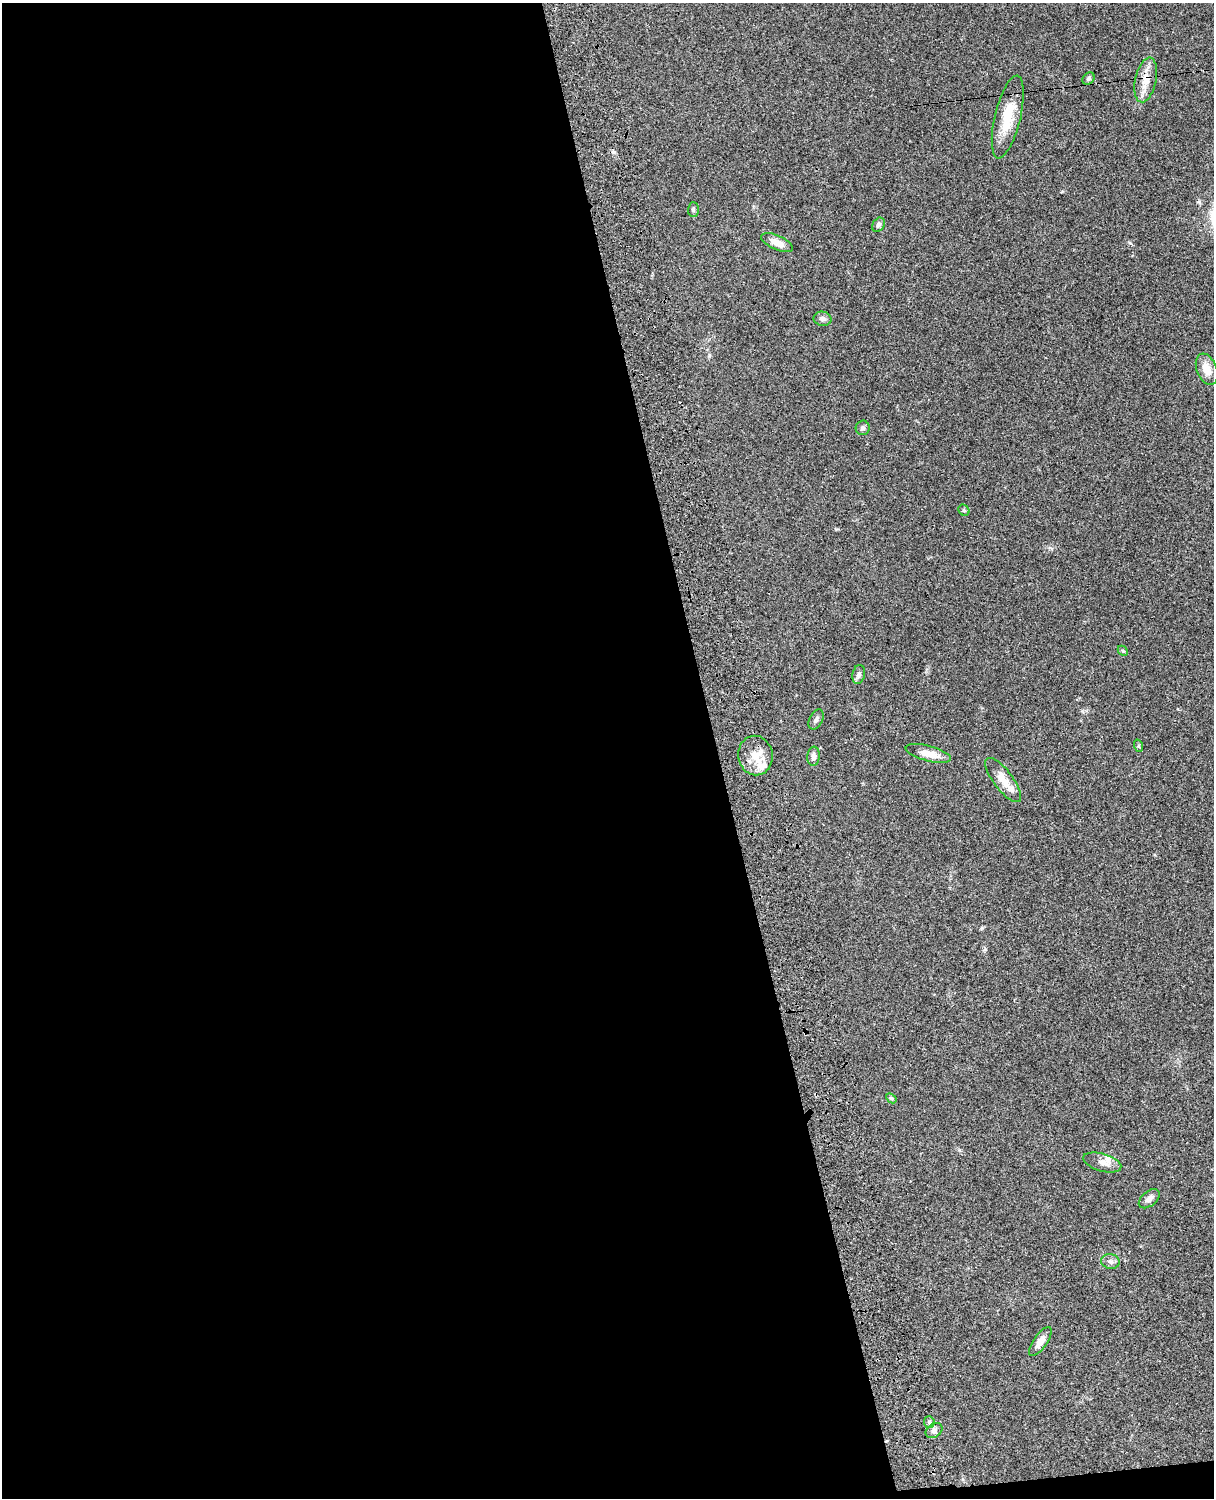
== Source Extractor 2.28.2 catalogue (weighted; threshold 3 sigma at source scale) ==
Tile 9 of 4 x 3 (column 1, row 3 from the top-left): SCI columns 121-1332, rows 277-1772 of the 5089 x 4927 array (HDU 1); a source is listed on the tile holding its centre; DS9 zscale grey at full resolution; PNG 1216 x 1500 px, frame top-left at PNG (2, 3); each listed source drawn as its Kron ellipse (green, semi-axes under 4 px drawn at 4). Shown black and unused: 60% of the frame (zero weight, under 3 of 4 exposures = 6% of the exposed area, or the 3 px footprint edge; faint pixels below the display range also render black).
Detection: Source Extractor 2.28.2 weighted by HDU 2 'WHT'; one run over the whole footprint, this tile lists its part. Background 0.0901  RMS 0.0061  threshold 0.0276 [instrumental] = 3 sigma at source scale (4.5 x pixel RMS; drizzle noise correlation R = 1.50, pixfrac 1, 0.05/0.05 arcsec/px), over >= 5 px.
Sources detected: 28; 1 cosmic-ray / hot-pixel residue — neither listed nor drawn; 2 inside a brighter listed object's ellipse — not listed separately; the other 25 listed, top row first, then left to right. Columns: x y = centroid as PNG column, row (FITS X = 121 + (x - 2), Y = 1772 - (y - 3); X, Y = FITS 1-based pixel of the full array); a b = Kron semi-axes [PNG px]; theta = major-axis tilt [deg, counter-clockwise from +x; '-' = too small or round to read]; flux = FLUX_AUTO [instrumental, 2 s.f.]
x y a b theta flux
1088 79 7 5 45 1.4
1146 80 23 10 77 8.4
1008 117 42 13 77 17
693 209 7 5 89 1.1
878 225 7 5 58 1.5
777 243 17 7 -24 5.7
822 319 9 7 -10 2.3
1207 369 16 10 -69 7.5
863 428 7 7 - 1.6
964 510 6 5 - 0.77
1123 651 6 4 -44 0.81
859 674 9 6 78 1.9
816 719 11 6 63 1.9
1139 746 6 4 -71 0.8
928 754 23 7 -15 8
755 756 20 17 -81 12
814 756 9 6 86 2.6
1003 780 27 9 -53 8.6
891 1098 6 4 -42 0.86
1102 1162 20 8 -16 4.7
1149 1199 12 7 40 2.7
1110 1261 9 7 -10 2.1
1040 1341 17 6 55 5.2
929 1422 6 5 - 1.2
934 1431 9 7 35 2.3
Overlapping masked pixels (flux is a lower limit): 1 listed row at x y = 1146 80
Unlisted compact peaks at least as high as the median listed source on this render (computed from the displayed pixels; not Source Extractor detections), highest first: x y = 1130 243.